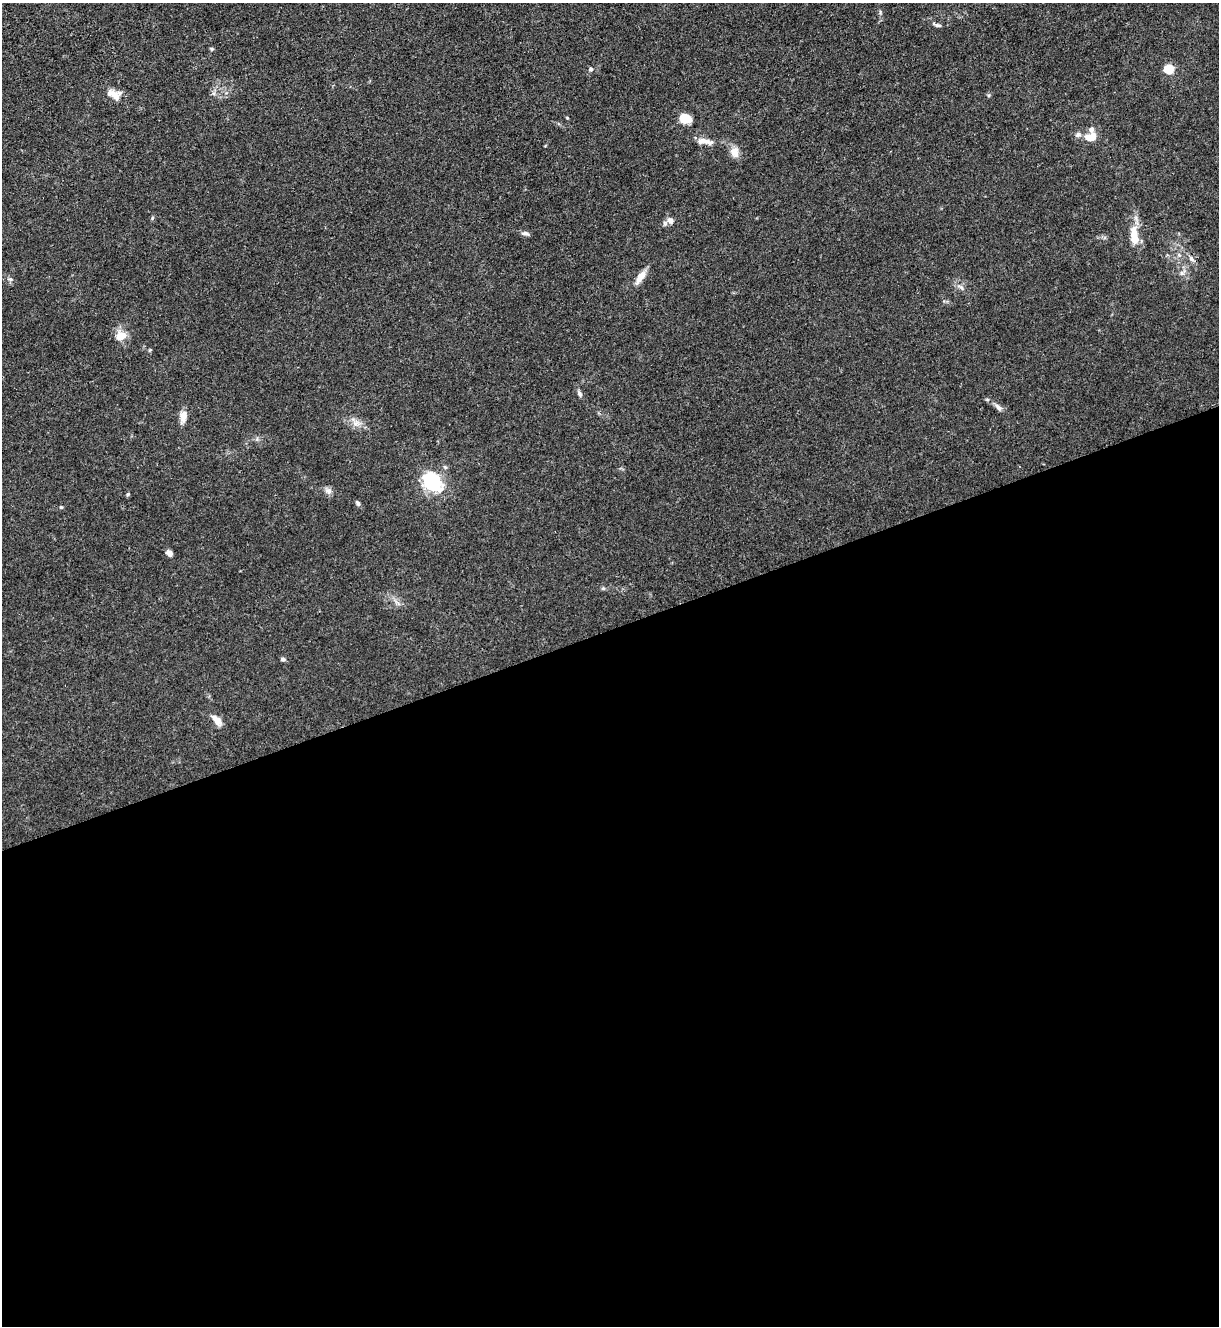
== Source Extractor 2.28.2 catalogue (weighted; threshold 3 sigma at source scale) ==
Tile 15 of 4 x 4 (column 3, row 4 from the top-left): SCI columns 2582-3798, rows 5-1328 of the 5287 x 5305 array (HDU 1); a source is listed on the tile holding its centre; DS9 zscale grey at full resolution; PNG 1221 x 1328 px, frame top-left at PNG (2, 3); no overlay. Shown black and unused: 53% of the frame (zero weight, under 3 of 4 exposures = <1% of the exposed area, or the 3 px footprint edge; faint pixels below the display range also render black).
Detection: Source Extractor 2.28.2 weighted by HDU 2 'WHT'; one run over the whole footprint, this tile lists its part. Background 0.0313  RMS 0.0027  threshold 0.0121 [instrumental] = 3 sigma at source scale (4.5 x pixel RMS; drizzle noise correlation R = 1.50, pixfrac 1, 0.05/0.05 arcsec/px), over >= 5 px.
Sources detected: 42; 1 inside a brighter object's white glare — not listed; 4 inside a brighter listed object's ellipse — not listed separately; the other 37 listed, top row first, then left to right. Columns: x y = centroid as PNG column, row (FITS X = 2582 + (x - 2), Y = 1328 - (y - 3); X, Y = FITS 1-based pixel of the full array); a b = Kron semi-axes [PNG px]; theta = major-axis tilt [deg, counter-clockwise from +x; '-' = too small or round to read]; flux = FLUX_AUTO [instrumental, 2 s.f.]
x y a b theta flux
880 12 6 4 73 0.35
937 25 13 4 -18 0.69
212 49 5 5 - 0.33
591 69 6 5 - 0.62
1169 69 5 5 - 19
114 95 16 10 -26 3.4
989 95 6 3 71 0.33
567 118 5 3 - 0.22
685 118 12 10 -11 4.1
1078 135 9 6 24 0.79
1093 136 11 7 -84 2.2
703 141 17 8 -3 2.2
734 152 13 9 -70 2.5
152 218 6 3 71 0.31
670 220 11 8 -47 1.3
525 233 11 5 -6 0.8
1134 236 24 10 -81 5.2
1191 259 10 6 -46 0.93
1182 273 6 6 - 0.7
641 277 17 7 55 3
10 279 7 5 18 0.55
961 287 12 5 -35 0.92
119 337 16 9 -86 2.5
150 350 5 4 - 0.27
580 394 9 6 -69 0.63
998 407 11 6 -48 1
183 416 16 8 81 2.1
355 423 9 8 - 1.5
431 480 15 12 0 14
328 491 9 8 - 1.2
128 494 6 3 58 0.32
358 503 7 5 -60 0.59
61 507 5 4 - 0.3
169 553 7 6 - 1.1
603 588 5 5 - 0.39
283 659 6 5 - 0.49
218 721 11 9 -58 2
Overlapping masked pixels (flux is a lower limit): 1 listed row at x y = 1191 259